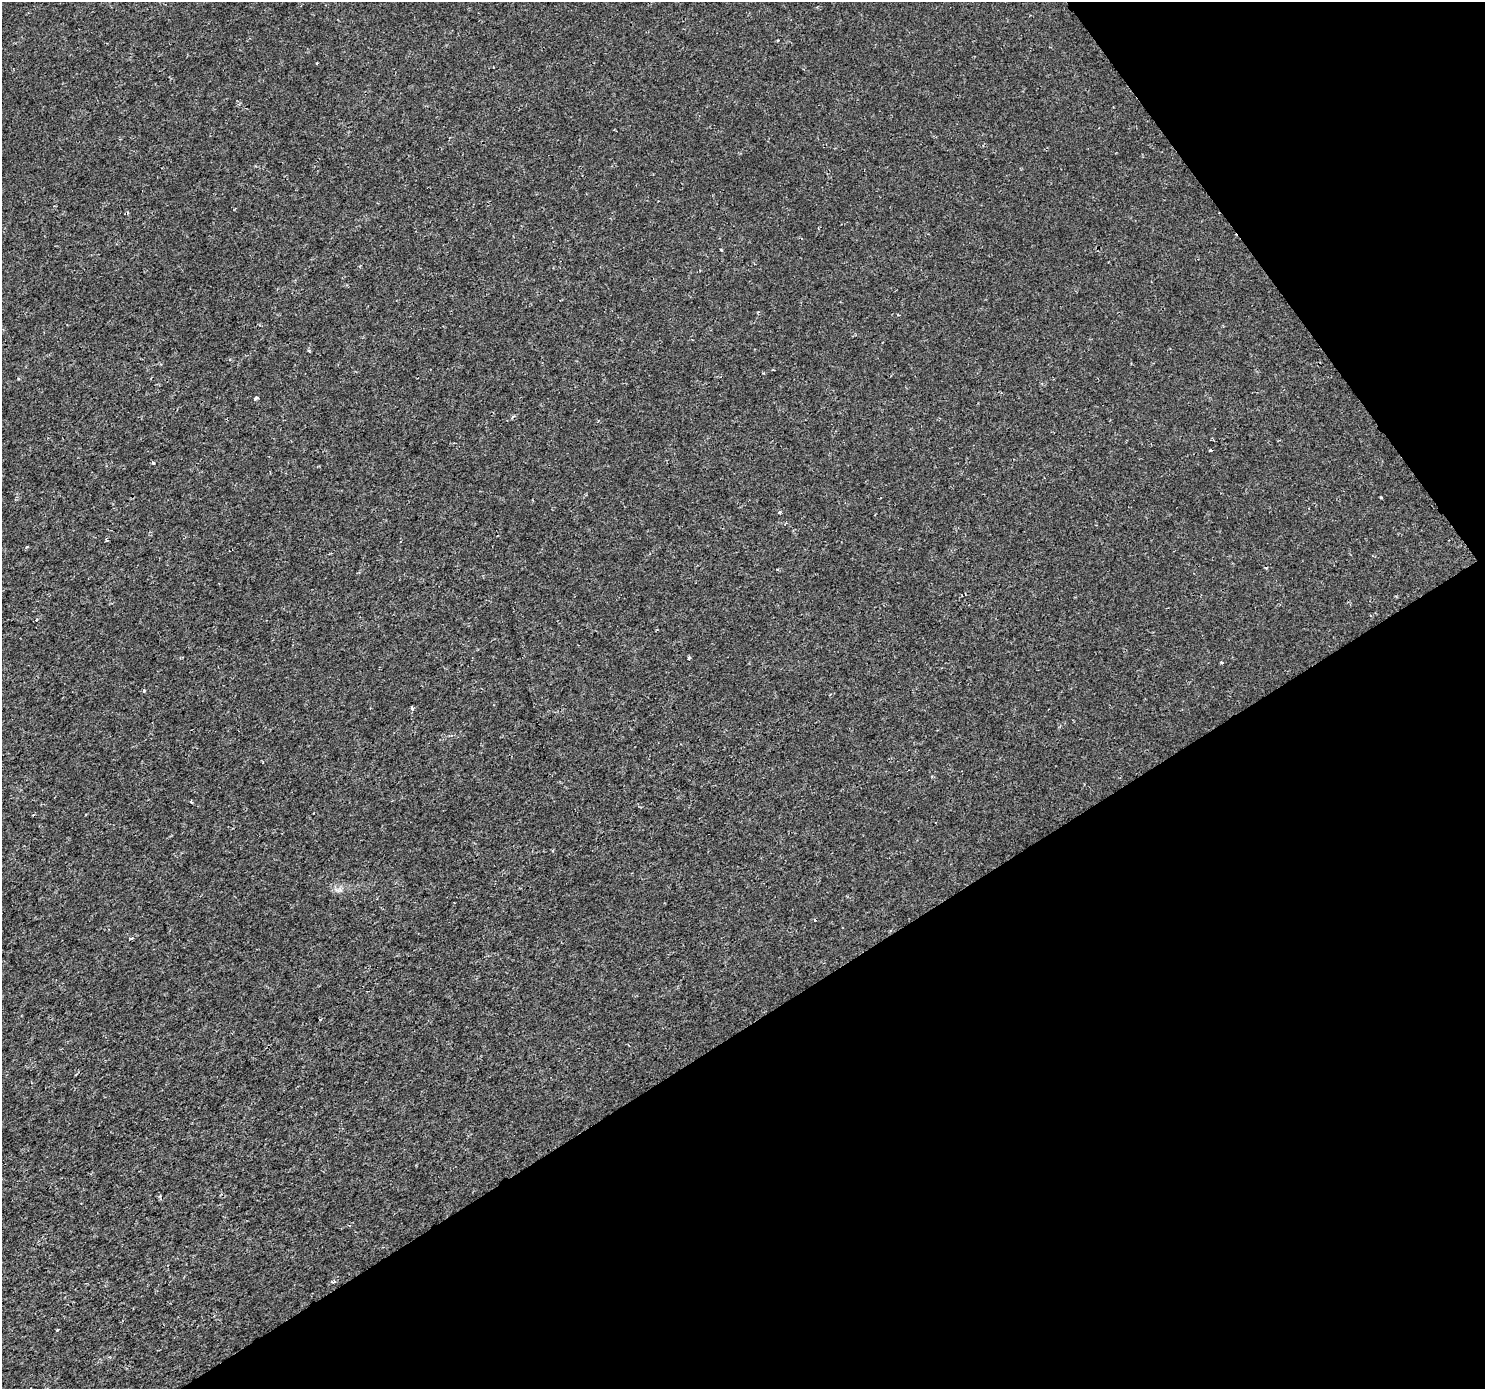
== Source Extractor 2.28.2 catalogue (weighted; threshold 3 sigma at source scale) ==
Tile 12 of 4 x 4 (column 4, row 3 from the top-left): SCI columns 4455-5937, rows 1575-2961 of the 5937 x 5860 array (HDU 1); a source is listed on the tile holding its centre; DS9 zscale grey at full resolution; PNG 1487 x 1391 px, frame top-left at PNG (2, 2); no overlay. Shown black and unused: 32% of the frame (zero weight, under 2 of 3 exposures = <1% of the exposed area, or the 3 px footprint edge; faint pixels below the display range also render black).
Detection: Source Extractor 2.28.2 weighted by HDU 2 'WHT'; one run over the whole footprint, this tile lists its part. Background 4.83e-04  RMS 0.0015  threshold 0.00658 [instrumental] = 3 sigma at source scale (4.5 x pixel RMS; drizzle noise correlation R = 1.50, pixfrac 1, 0.0396/0.0396 arcsec/px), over >= 5 px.
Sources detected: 16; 3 cosmic-ray / hot-pixel residue — not listed; the other 13 listed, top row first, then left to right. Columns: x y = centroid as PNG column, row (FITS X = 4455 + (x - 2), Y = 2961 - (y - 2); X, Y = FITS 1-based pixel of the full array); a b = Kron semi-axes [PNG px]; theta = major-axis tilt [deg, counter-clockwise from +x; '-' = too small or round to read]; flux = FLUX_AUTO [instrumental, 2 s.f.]
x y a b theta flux
317 63 3 2 - 0.14
721 250 3 2 - 0.16
256 398 4 3 - 0.43
153 463 5 3 - 0.15
1381 497 3 2 - 0.18
106 540 5 3 - 0.15
36 620 4 4 - 0.24
689 658 3 3 - 0.3
1222 663 4 3 - 0.19
144 691 5 4 - 0.18
412 708 6 3 -87 0.19
338 890 14 4 2 0.56
57 1330 4 2 - 0.13